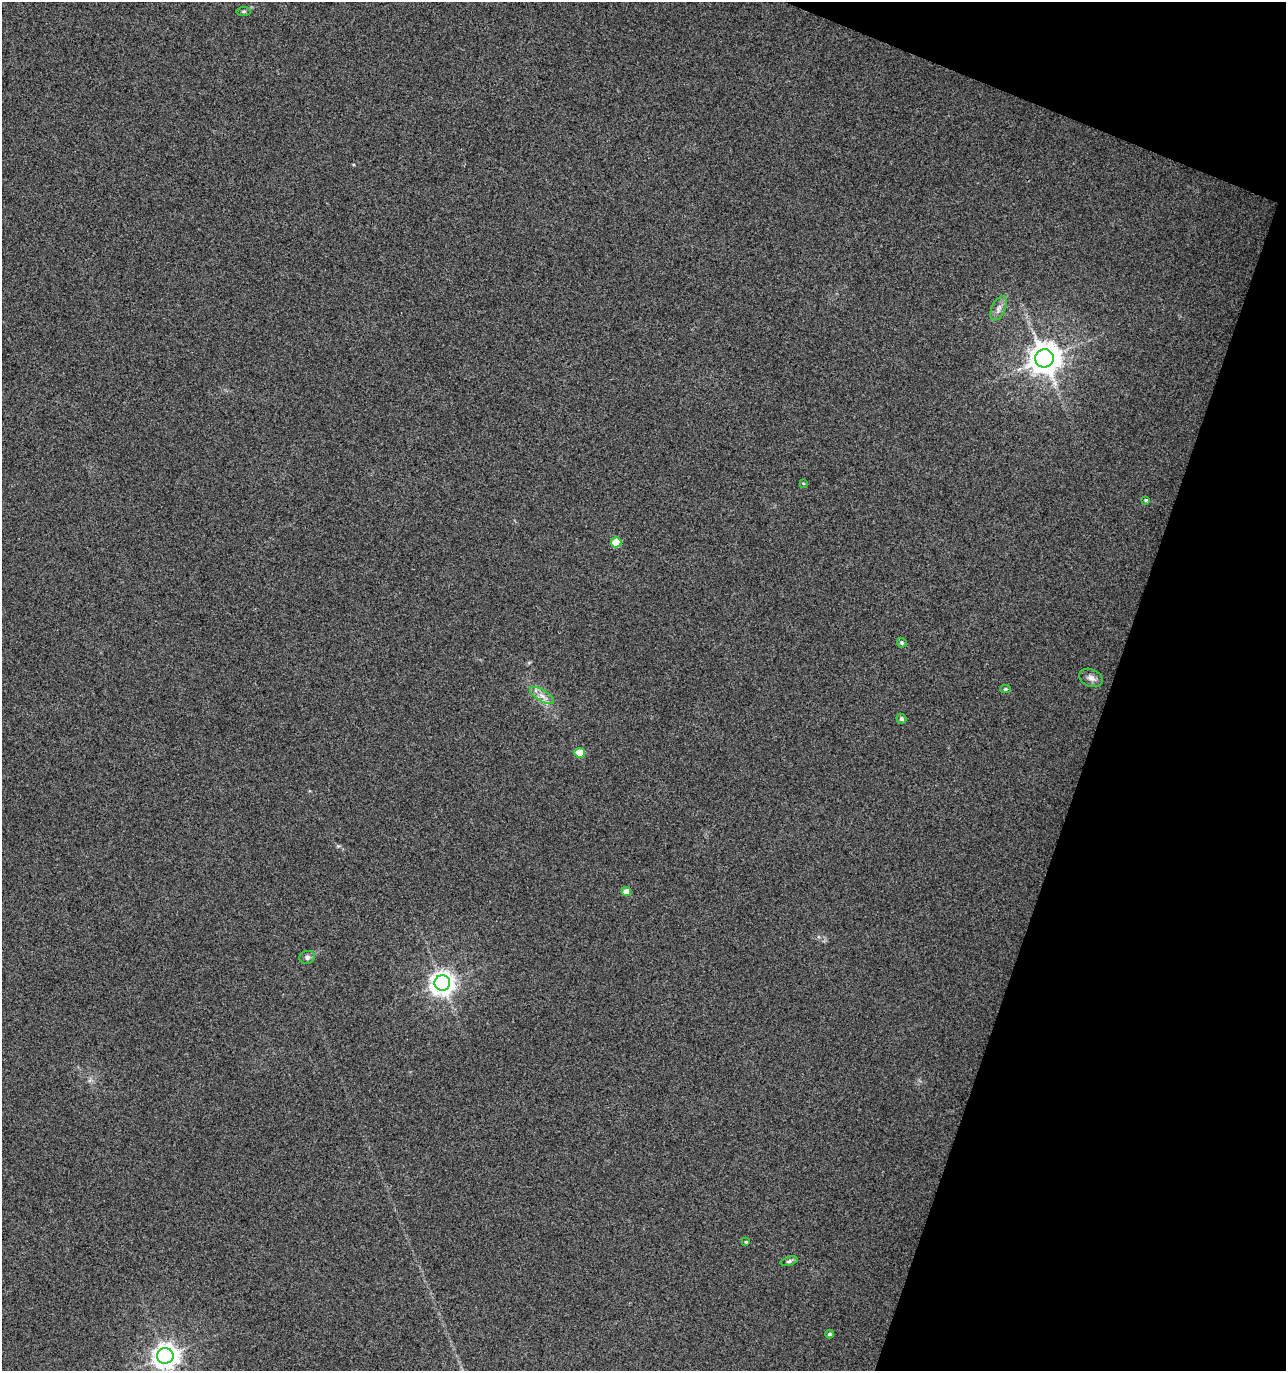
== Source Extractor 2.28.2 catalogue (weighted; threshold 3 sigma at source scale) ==
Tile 8 of 4 x 4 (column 4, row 2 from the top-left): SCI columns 4131-5414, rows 2739-4107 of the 5625 x 5484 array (HDU 1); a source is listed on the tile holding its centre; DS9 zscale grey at full resolution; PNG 1288 x 1373 px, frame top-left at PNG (2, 2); each listed source drawn as its Kron ellipse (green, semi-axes under 4 px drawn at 4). Shown black and unused: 17% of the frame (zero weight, under 3 of 4 exposures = <1% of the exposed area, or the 3 px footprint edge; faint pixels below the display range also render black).
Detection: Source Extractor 2.28.2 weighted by HDU 2 'WHT'; one run over the whole footprint, this tile lists its part. Background 0.0334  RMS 0.0091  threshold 0.0407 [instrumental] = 3 sigma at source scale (4.5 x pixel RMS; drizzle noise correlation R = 1.50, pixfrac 1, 0.0396/0.0396 arcsec/px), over >= 5 px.
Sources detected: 19; all 19 listed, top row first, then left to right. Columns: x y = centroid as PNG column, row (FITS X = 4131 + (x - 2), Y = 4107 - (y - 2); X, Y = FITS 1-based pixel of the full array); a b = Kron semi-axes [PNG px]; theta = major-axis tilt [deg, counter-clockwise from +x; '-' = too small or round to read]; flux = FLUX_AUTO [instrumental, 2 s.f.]
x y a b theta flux
244 11 7 4 6 1.6
999 308 13 7 67 4.8
1044 358 9 9 - 1500
803 483 4 3 - 0.87
1146 500 4 3 - 0.98
616 542 5 5 - 26
902 643 5 4 - 1.6
1091 678 12 8 -24 4.8
1006 689 5 4 - 1.5
542 695 14 5 -32 5.8
901 719 5 4 - 2.2
580 753 5 5 - 22
626 892 5 4 - 12
307 957 8 6 14 2.7
442 983 8 7 - 760
746 1242 4 4 - 1.2
789 1261 8 4 18 1.9
830 1334 4 4 - 1.8
165 1356 8 8 - 810
Isophote crosses this tile's border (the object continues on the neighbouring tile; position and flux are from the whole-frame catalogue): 1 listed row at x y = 165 1356